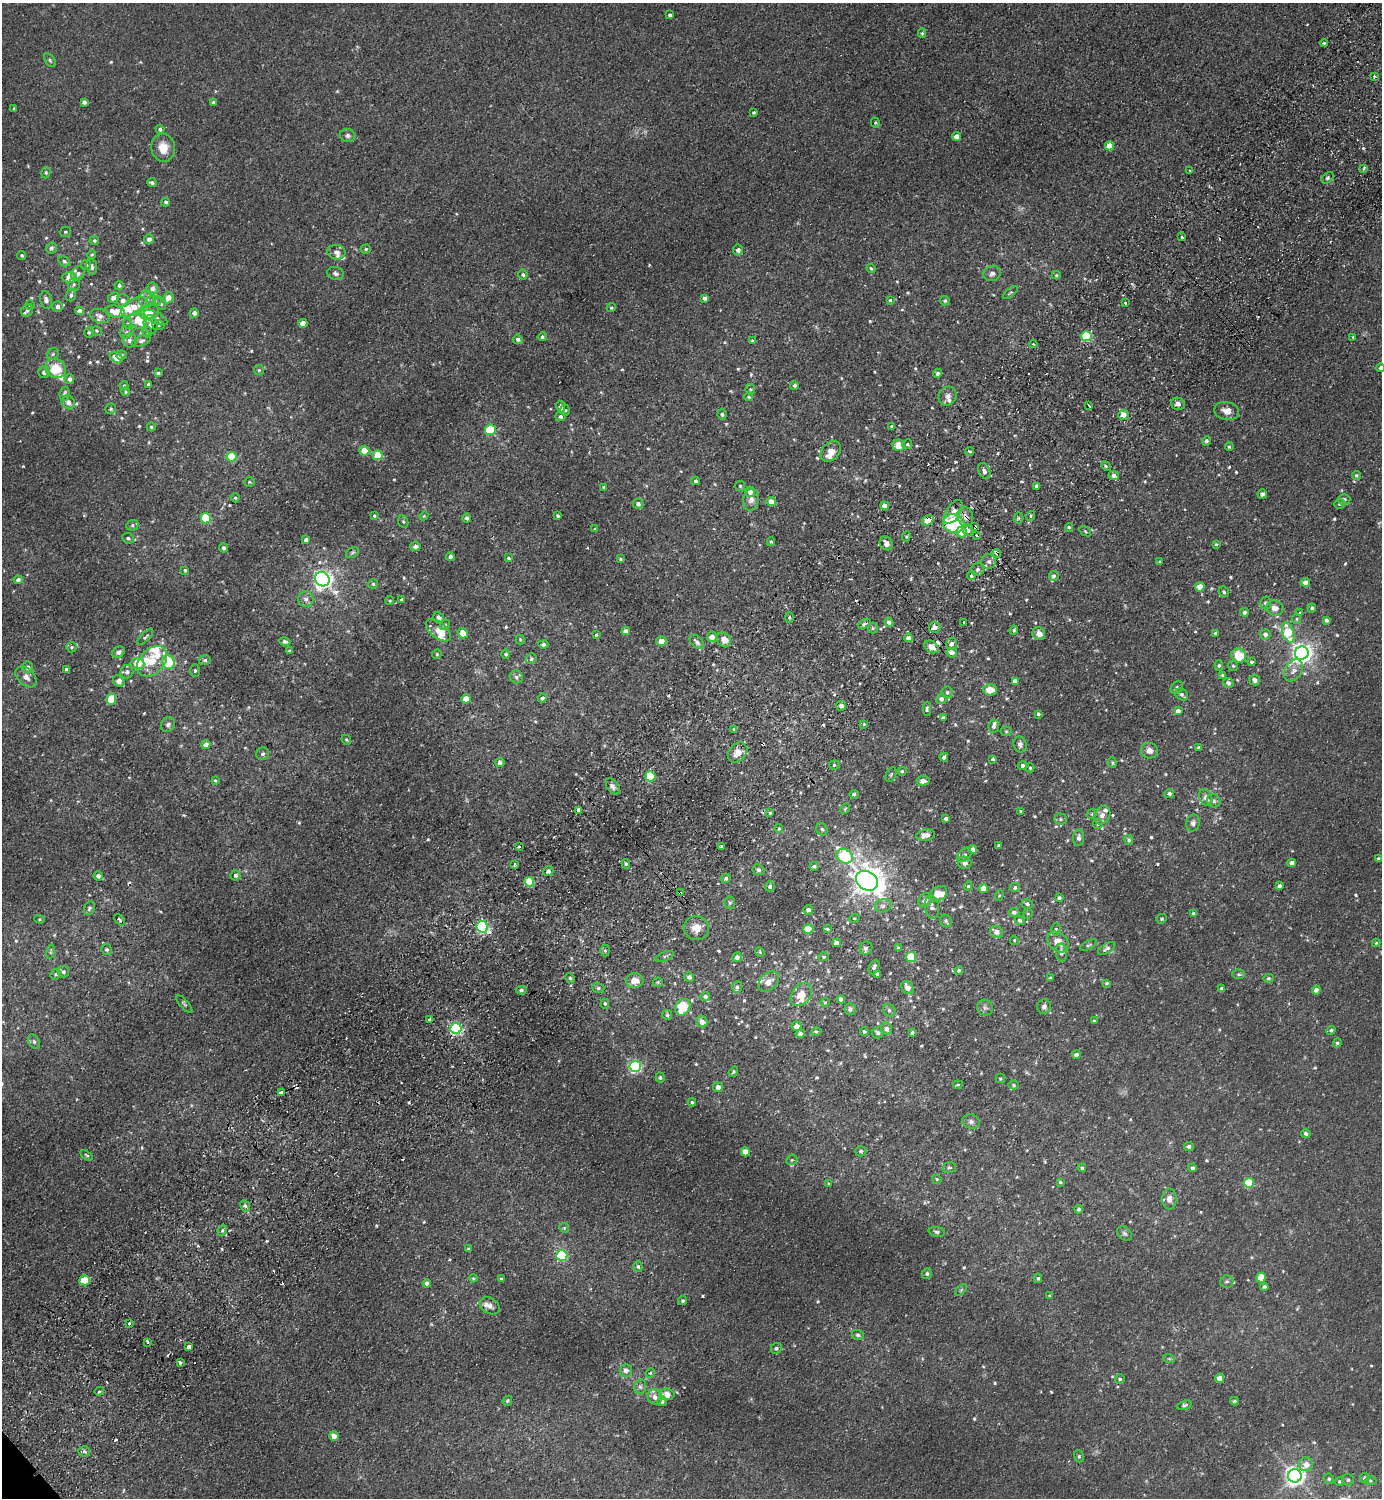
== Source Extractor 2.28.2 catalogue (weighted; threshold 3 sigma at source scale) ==
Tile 10 of 4 x 4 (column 2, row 3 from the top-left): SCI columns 1583-2962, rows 1541-3036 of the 6066 x 6072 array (HDU 1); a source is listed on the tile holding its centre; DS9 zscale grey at full resolution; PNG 1384 x 1500 px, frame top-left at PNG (2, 3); each listed source drawn as its Kron ellipse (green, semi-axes under 4 px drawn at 4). Shown black and unused: <1% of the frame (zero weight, under 2 of 3 exposures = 3% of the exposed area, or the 3 px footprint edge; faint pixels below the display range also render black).
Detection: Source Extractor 2.28.2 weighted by HDU 2 'WHT'; one run over the whole footprint, this tile lists its part. Background 0.0275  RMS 0.011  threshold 0.0484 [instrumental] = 3 sigma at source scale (4.5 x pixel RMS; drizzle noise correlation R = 1.50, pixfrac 1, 0.05/0.05 arcsec/px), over >= 5 px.
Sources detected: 684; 13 cosmic-ray / hot-pixel residue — neither listed nor drawn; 30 inside a brighter listed object's ellipse — not listed separately; of the other 641, all 500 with FLUX_AUTO >= 1.26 (the completeness limit of this list) listed and drawn (141 fainter detections not listed), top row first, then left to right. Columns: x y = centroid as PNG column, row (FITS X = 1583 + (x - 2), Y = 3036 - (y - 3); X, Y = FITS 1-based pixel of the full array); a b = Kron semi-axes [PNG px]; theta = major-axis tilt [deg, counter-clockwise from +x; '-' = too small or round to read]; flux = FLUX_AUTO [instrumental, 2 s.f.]
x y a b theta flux
670 15 4 3 - 3
922 33 5 4 - 1.5
1324 43 4 4 - 1.6
50 60 8 5 -54 1.9
1374 76 3 3 - 1.4
84 102 4 4 - 3.6
213 102 4 4 - 2.5
14 109 3 3 - 1.4
754 112 3 3 - 1.3
875 123 5 4 - 1.5
160 129 4 4 - 2.8
348 135 8 6 -12 3.5
956 137 4 4 - 8
1110 146 4 4 - 14
163 148 14 11 -83 16
1364 169 4 3 - 2.5
1190 170 3 2 - 1.4
46 173 6 4 72 1.6
1328 178 7 5 41 2.4
152 183 5 4 - 2.6
166 202 4 4 - 1.9
65 232 6 5 - 1.9
1182 237 3 3 - 4.9
149 239 5 5 - 4.1
94 241 5 4 - 1.8
51 248 5 5 - 3.1
366 249 5 4 - 1.5
738 250 5 5 - 4.1
336 252 9 7 -10 5.4
22 255 4 4 - 1.7
92 255 4 4 - 1.4
64 261 6 5 - 2.3
86 265 5 5 - 1.7
92 267 8 5 -82 3.5
871 268 5 3 - 1.5
78 273 7 6 - 2.6
335 273 8 6 -15 3.1
992 273 9 7 23 4.3
523 275 5 4 - 2.3
1056 275 4 4 - 1.6
69 277 7 5 -1 13
74 284 7 6 - 2.3
119 285 4 4 - 2.5
152 289 6 5 - 4.2
1010 292 9 4 38 2
71 295 6 4 73 2.5
113 298 6 4 45 4.8
168 298 6 5 - 9.4
705 298 4 4 - 3.5
146 299 8 7 - 4.8
46 300 9 5 -75 4.6
123 300 6 6 - 4.3
154 300 7 5 -5 2.5
890 300 3 3 - 1.4
945 301 5 4 - 2.2
160 303 7 5 -56 3
1125 303 3 3 - 3
30 305 5 4 - 1.4
57 307 5 5 - 4.2
134 307 14 7 29 17
611 308 5 4 - 1.8
27 310 6 5 - 2.7
79 311 4 4 - 5.7
115 311 10 6 -10 17
148 312 10 7 12 13
194 313 4 4 - 4.4
100 316 10 7 -18 5
156 318 13 5 -27 4.5
138 320 9 7 -47 23
303 323 4 4 - 15
128 324 5 3 - 1.3
151 325 9 6 -76 3.3
159 325 6 5 - 1.7
96 331 5 4 - 1.3
89 332 5 4 - 1.6
127 332 7 5 45 2.8
147 332 5 5 - 1.7
1087 336 5 5 - 78
542 337 5 4 - 2.2
1353 337 3 3 - 1.4
518 339 5 4 - 2.9
130 340 7 7 - 4.3
142 341 10 5 21 3.1
752 341 4 4 - 1.4
1033 344 4 3 - 1.3
53 354 6 5 - 2.1
121 355 5 4 - 1.7
116 358 7 5 -29 12
56 368 10 9 - 30
1381 368 4 4 - 3.2
259 370 5 5 - 1.8
44 372 5 5 - 3.9
158 373 4 3 - 1.9
937 373 5 4 - 2.9
69 379 5 4 - 4
149 384 4 4 - 3.8
794 385 4 4 - 2.9
124 386 4 3 - 1.5
750 389 5 5 - 1.3
126 392 4 4 - 1.6
65 394 7 5 84 3.6
948 396 10 8 58 5.5
749 397 4 3 - 1.4
68 402 7 6 - 5.6
1178 404 7 6 - 4.1
1089 405 3 3 - 3.1
561 407 6 4 -80 3.6
111 409 5 5 - 1.7
565 410 5 5 - 1.7
1227 411 12 9 -12 10
722 414 5 4 - 2.5
1123 415 5 5 - 10
560 416 5 4 - 3
892 426 4 3 - 2.2
151 427 4 4 - 1.3
490 430 5 5 - 63
1206 441 4 4 - 1.9
907 444 5 4 - 1.5
898 445 6 6 - 12
1229 446 4 4 - 1.3
364 451 5 5 - 14
831 451 12 8 46 11
969 451 4 3 - 1.4
378 455 5 5 - 27
232 457 5 5 - 47
1106 466 5 4 - 1.4
984 471 8 5 -66 4.4
1114 475 5 4 - 5
1356 475 4 4 - 1.6
696 481 4 4 - 2.4
250 482 5 5 - 1.3
740 486 5 5 - 1.5
1036 486 4 3 - 3
604 487 4 3 - 1.6
750 492 5 5 - 6.9
1262 494 4 4 - 4.5
235 498 5 4 - 1.4
1344 499 6 5 - 3.4
751 500 11 8 77 5.5
771 502 4 4 - 11
638 504 5 5 - 3.4
1340 504 5 4 - 1.8
885 506 4 4 - 9.3
953 512 13 7 58 9.1
374 516 3 3 - 1.5
424 516 4 4 - 1.3
558 516 3 3 - 1.5
1031 516 5 4 - 1.8
965 517 10 7 -78 6.2
206 518 5 5 - 45
467 518 4 4 - 3.3
1018 518 6 4 90 1.4
928 520 6 4 31 19
403 522 6 5 - 1.8
954 523 11 9 -15 78
132 525 6 5 - 2.3
975 527 3 3 - 3.7
1069 527 4 4 - 1.9
595 529 4 4 - 1.9
967 530 6 5 - 5.1
1085 531 6 3 -36 1.3
962 532 5 5 - 12
977 535 3 3 - 2.6
906 536 5 4 - 1.5
128 538 6 5 - 2.4
306 540 4 4 - 4
771 542 4 4 - 1.4
886 543 7 6 - 5.2
1216 544 4 3 - 1.5
415 546 5 4 - 4.2
223 548 5 4 - 2.6
352 552 7 5 34 1.9
997 553 4 3 - 11
450 557 4 4 - 4.2
508 558 4 3 - 1.7
621 559 3 3 - 1.6
989 561 7 7 - 4.7
1160 562 4 3 - 1.3
185 570 4 3 - 1.4
978 570 6 6 - 3
971 576 4 4 - 2.3
1054 576 5 4 - 2.9
322 579 8 7 - 500
18 580 4 4 - 4.3
1305 582 4 4 - 6.9
373 584 5 4 - 2
1200 587 5 4 - 13
1224 592 6 5 - 2
306 599 8 7 - 5
401 599 3 3 - 1.3
390 601 4 4 - 1.3
1266 603 6 5 - 3.6
1275 608 9 7 -19 9.1
1312 608 4 4 - 2
1244 612 4 4 - 2.3
1300 612 3 2 - 1.4
789 617 5 4 - 1.5
439 618 6 5 - 3.5
1296 619 5 4 - 1.5
1326 620 4 4 - 2.8
889 622 5 4 - 3.7
964 622 3 3 - 2.2
864 624 7 3 31 2.8
445 625 6 4 45 1.5
935 627 6 5 - 5.9
873 628 5 5 - 1.7
438 630 15 7 -39 15
1014 630 4 4 - 1.8
626 631 4 4 - 5.8
463 633 5 5 - 13
1215 633 4 3 - 1.3
1288 633 10 5 -70 47
1039 634 6 6 - 7.2
1265 634 5 5 - 3.6
596 635 4 3 - 1.4
145 637 10 4 45 2.1
712 637 5 5 - 8.1
909 638 4 4 - 5.6
520 639 5 4 - 1.3
724 640 8 6 -41 8.1
661 641 5 5 - 12
285 642 6 4 -12 2.6
697 642 8 5 -46 4.1
543 644 5 4 - 2.8
951 644 6 5 - 4.2
71 647 5 5 - 2.1
931 647 8 5 -35 9.7
289 651 3 3 - 1.7
118 652 7 5 34 3.6
952 653 5 4 - 5.5
1302 653 7 6 - 590
437 654 5 4 - 1.3
506 654 5 4 - 2.3
1239 656 7 7 - 27
531 659 5 5 - 2.1
205 660 6 4 16 2.2
152 661 18 12 46 22
168 662 7 6 - 60
1251 662 3 3 - 1.6
137 664 7 5 -5 20
1219 666 5 4 - 1.9
1233 666 5 5 - 1.5
28 667 6 5 - 4.1
66 669 3 3 - 2.3
1293 670 12 8 58 7.1
195 671 6 5 - 1.8
127 672 6 6 - 4.2
1222 675 4 4 - 1.9
26 677 12 8 -43 6.4
516 677 7 6 - 2.7
1255 680 5 5 - 3.9
119 681 6 5 - 7.7
1015 681 4 4 - 6
1228 683 5 5 - 3.7
1177 688 7 5 44 3.1
990 690 7 5 -1 15
947 692 5 5 - 2.4
1182 694 7 5 -36 3.3
542 698 4 4 - 3
111 699 6 5 - 36
466 699 4 4 - 17
941 699 5 5 - 4.1
841 706 5 5 - 4.9
927 709 7 4 87 1.9
1178 711 4 4 - 6.1
1038 714 4 3 - 2.1
943 717 3 3 - 1.6
168 724 8 6 50 2.9
864 724 4 3 - 1.4
994 726 7 5 82 3.8
734 729 4 4 - 2.1
1006 731 5 5 - 1.5
346 740 5 4 - 1.4
206 744 4 4 - 5.5
1020 744 8 6 -80 3.8
1199 748 4 3 - 2.9
1149 751 8 7 - 6
738 753 11 8 49 9.5
263 754 6 6 - 2.6
944 757 4 3 - 3.9
993 759 3 3 - 1.7
500 762 5 4 - 4.4
1112 762 5 3 - 1.3
834 765 5 4 - 1.6
1023 766 4 4 - 3.6
1030 768 4 4 - 1.6
902 771 4 4 - 2
891 774 8 5 63 1.7
650 776 5 5 - 57
215 780 4 3 - 1.7
923 781 6 5 - 6.5
613 787 9 5 -55 3.6
854 794 5 4 - 2.3
1169 794 5 4 - 3.5
1206 798 8 6 -60 5.7
1214 801 7 6 - 3.2
845 809 6 4 63 1.3
579 810 3 3 - 38
1021 812 4 4 - 1.8
770 813 4 3 - 1.5
1092 814 5 4 - 1.9
1102 815 9 8 - 5.8
946 819 4 3 - 3.1
1061 819 6 5 - 1.7
1193 823 8 6 76 3.8
1098 824 5 4 - 1.5
779 829 4 4 - 1.8
822 829 6 5 - 2.1
926 835 9 5 9 7.9
1079 838 8 5 88 4
1129 840 5 4 - 2.1
998 845 3 3 - 1.4
519 846 3 2 - 1.6
721 846 3 3 - 3.4
973 849 4 4 - 5.4
964 855 8 5 48 3.2
844 856 9 7 -28 110
1379 858 3 3 - 1.6
965 863 6 6 - 3.7
1292 863 4 4 - 4.3
515 864 3 2 - 1.6
626 864 4 4 - 2.1
814 866 5 4 - 2.7
758 870 6 5 - 3.1
548 871 5 5 - 3.5
235 875 5 5 - 2.7
98 876 5 4 - 3.7
726 878 5 4 - 2.7
867 881 12 9 -32 1100
529 882 5 4 - 35
770 886 5 5 - 3.9
968 886 4 4 - 1.8
1279 886 4 4 - 3
1015 887 5 4 - 2.7
983 888 5 4 - 9
680 893 4 3 - 3.7
938 894 9 7 34 11
999 895 5 4 - 1.3
1059 898 4 3 - 2.4
925 900 8 6 48 4.2
730 903 6 5 - 1.8
1027 904 5 5 - 3.2
883 906 8 6 18 3.5
932 907 12 7 -83 4.6
89 908 7 5 68 2.9
808 910 5 5 - 5
1014 912 5 4 - 3.3
1193 913 4 4 - 1.5
1028 914 5 4 - 1.3
854 918 5 4 - 1.4
40 919 5 4 - 1.5
1162 919 5 4 - 1.5
120 920 7 4 -49 3.8
1020 920 5 4 - 2.3
946 921 6 5 - 2.2
482 927 6 5 - 170
696 928 13 12 - 12
808 929 5 4 - 16
827 929 4 3 - 1.6
1056 929 6 4 76 1.8
996 932 7 5 -33 6.8
1014 940 4 4 - 1.6
1058 942 12 8 -43 12
837 943 4 4 - 7.5
1376 943 4 4 - 1.3
1088 945 9 4 26 1.7
866 948 7 6 - 3.7
898 948 4 3 - 1.6
1107 948 9 5 31 2.9
106 950 5 5 - 2.5
605 951 6 5 - 1.9
51 952 7 3 81 1.5
760 952 5 4 - 1.3
1061 953 9 5 -83 4.2
665 956 10 4 22 2.4
737 957 5 4 - 5.6
824 957 5 4 - 1.6
911 957 5 5 - 38
874 967 8 5 69 3.4
959 970 4 4 - 2.4
63 972 6 5 - 2.6
56 974 5 5 - 2
877 974 3 3 - 1.9
1239 974 6 4 -1 2
689 977 5 5 - 3.7
570 978 5 4 - 1.5
1051 978 4 3 - 1.5
1268 978 5 4 - 1.7
635 981 8 7 - 10
658 982 5 5 - 1.4
768 982 12 8 43 8.2
1107 983 4 3 - 1.7
737 987 5 5 - 2.8
908 987 7 5 -54 8.5
598 988 6 5 - 2.1
1222 989 4 3 - 3.2
521 990 5 4 - 2.6
1316 990 4 4 - 5.6
801 994 13 9 52 14
705 996 4 4 - 3.4
841 999 4 4 - 5.1
825 1002 5 4 - 1.3
184 1004 11 3 -48 1.8
605 1004 5 4 - 1.5
683 1007 9 7 57 36
1044 1007 7 6 - 3.7
985 1008 8 7 - 3.2
850 1009 6 5 - 3.3
889 1010 6 5 - 2.5
667 1015 5 5 - 2.4
429 1019 3 3 - 3.8
1094 1021 4 3 - 1.4
702 1022 6 5 - 8
797 1026 5 4 - 7.6
456 1028 5 5 - 190
887 1029 6 5 - 5.3
1331 1030 5 4 - 2.3
816 1031 5 3 - 1.3
864 1031 4 4 - 2.4
878 1033 6 5 - 2.9
912 1033 4 4 - 2.3
800 1034 4 4 - 4.3
34 1042 8 5 -63 2
1337 1043 4 4 - 1.9
1076 1055 4 3 - 3.7
635 1067 5 5 - 190
733 1072 5 4 - 2.1
660 1078 5 4 - 1.9
1000 1078 5 4 - 1.5
958 1085 5 3 - 1.4
1014 1085 5 4 - 1.7
718 1087 5 5 - 5.2
281 1092 4 3 - 19
692 1102 4 4 - 1.7
971 1122 9 7 -23 3.7
1306 1133 5 4 - 3.3
1189 1146 5 4 - 3.6
861 1151 5 5 - 1.7
745 1152 4 4 - 14
87 1155 7 4 -36 1.6
792 1160 6 5 - 1.7
949 1168 6 5 - 1.8
1082 1168 4 3 - 2.1
1192 1168 4 4 - 2.5
937 1179 5 4 - 1.6
1060 1182 4 4 - 1.3
1249 1183 5 5 - 50
829 1184 4 3 - 1.3
1169 1199 10 7 -90 6.7
245 1206 6 4 -65 2.2
1079 1209 4 4 - 2.7
564 1228 5 4 - 1.4
222 1230 5 4 - 2
937 1232 8 5 -8 2.5
1124 1233 8 6 -43 2.6
468 1249 4 3 - 1.7
562 1256 5 5 - 92
638 1267 5 4 - 1.7
927 1274 5 4 - 2
473 1278 4 4 - 1.3
1038 1278 4 4 - 1.6
1261 1278 5 4 - 16
501 1279 4 3 - 1.8
85 1280 5 5 - 36
1227 1282 6 6 - 2.5
427 1283 4 4 - 3.3
1264 1287 4 4 - 3.2
961 1290 7 4 46 1.8
1050 1296 4 4 - 1.5
683 1301 5 4 - 2.2
490 1306 11 8 -32 5.3
129 1323 3 3 - 2.2
858 1335 6 5 - 2.6
148 1342 4 3 - 5.7
189 1347 4 3 - 13
776 1348 6 5 - 2.1
1169 1359 6 4 -19 1.4
180 1363 4 3 - 3
626 1370 7 6 - 4.8
650 1373 5 4 - 1.3
1219 1378 4 4 - 8.5
1120 1379 5 4 - 1.9
640 1387 7 6 - 3
99 1391 5 3 - 1.6
667 1394 7 5 -2 11
655 1397 8 7 - 5.7
507 1401 5 4 - 1.7
662 1401 5 4 - 2.4
1235 1401 4 3 - 1.9
1184 1405 7 4 17 1.9
334 1436 5 4 - 7.9
84 1451 5 5 - 2.2
1079 1456 6 4 -70 1.6
1306 1464 7 7 - 8.4
1295 1476 7 6 - 560
1365 1478 5 5 - 3.6
1329 1479 5 5 - 2
1348 1480 6 5 - 2.5
1339 1481 4 4 - 1.6
1370 1481 6 4 -1 1.4
Overlapping masked pixels (flux is a lower limit): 8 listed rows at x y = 965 517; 928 520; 954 523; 975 527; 997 553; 864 624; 680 893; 456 1028
Isophote crosses this tile's border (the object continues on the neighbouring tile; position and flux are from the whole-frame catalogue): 1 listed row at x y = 1381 368